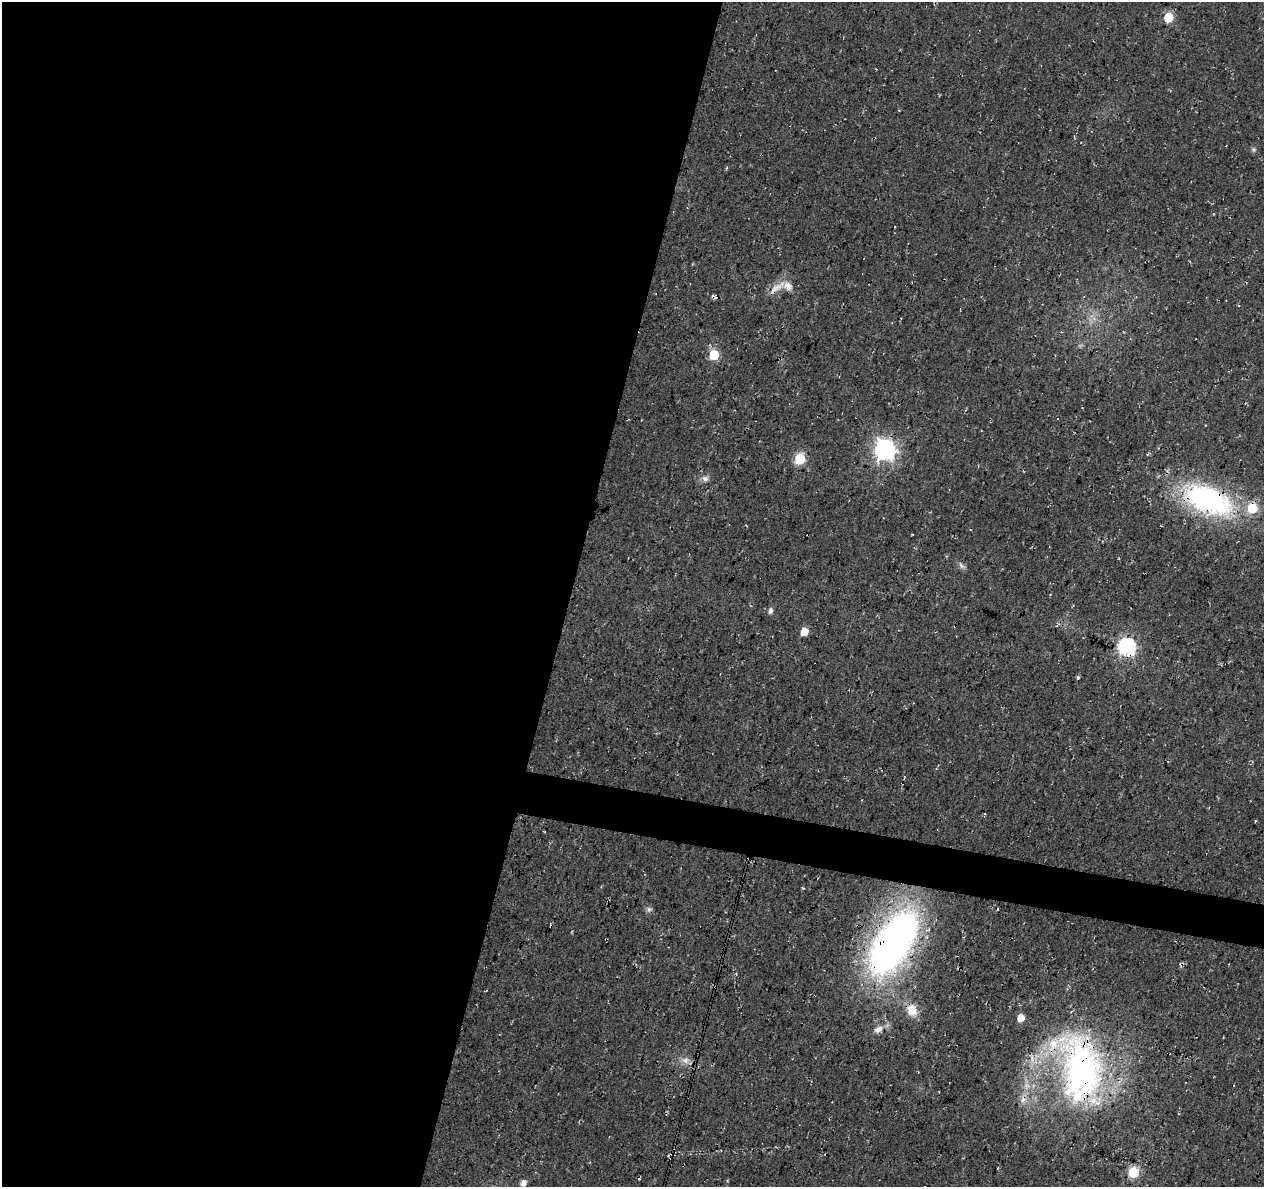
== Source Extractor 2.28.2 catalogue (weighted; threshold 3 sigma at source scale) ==
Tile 5 of 4 x 4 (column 1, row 2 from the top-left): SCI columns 1-1262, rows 2595-3779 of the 5059 x 5250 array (HDU 1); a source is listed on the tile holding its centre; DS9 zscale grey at full resolution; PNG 1266 x 1189 px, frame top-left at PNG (2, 2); no overlay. Shown black and unused: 47% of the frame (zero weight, under 3 of 4 exposures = <1% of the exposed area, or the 3 px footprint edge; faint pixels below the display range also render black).
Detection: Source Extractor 2.28.2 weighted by HDU 2 'WHT'; one run over the whole footprint, this tile lists its part. Background 0.0177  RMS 0.0054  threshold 0.0241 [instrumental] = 3 sigma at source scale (4.5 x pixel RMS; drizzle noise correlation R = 1.50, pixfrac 1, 0.0396/0.0396 arcsec/px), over >= 5 px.
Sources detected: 31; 5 cosmic-ray / hot-pixel residue — not listed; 1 inside a brighter listed object's ellipse — not listed separately; the other 25 listed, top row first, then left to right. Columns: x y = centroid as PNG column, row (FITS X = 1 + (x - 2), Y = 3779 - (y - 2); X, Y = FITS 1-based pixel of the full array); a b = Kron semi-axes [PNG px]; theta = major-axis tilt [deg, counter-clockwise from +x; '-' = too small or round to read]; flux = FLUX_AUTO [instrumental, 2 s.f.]
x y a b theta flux
1168 17 6 5 - 25
1254 149 7 6 - 1.1
776 288 30 8 39 5.8
714 355 6 6 - 28
885 450 8 8 - 300
800 459 6 6 - 44
705 478 9 8 - 2.3
1207 500 44 22 -23 120
1252 508 6 6 - 27
961 565 12 5 -54 1.7
770 611 7 5 82 1.7
804 631 6 6 - 7.5
1126 646 7 7 - 170
1255 821 4 2 - 0.42
649 909 8 5 8 1.3
893 943 69 33 58 250
912 1010 14 11 -67 8.1
1020 1018 6 5 - 7
878 1029 13 8 29 3.6
686 1060 11 9 21 3.1
1080 1068 92 53 -77 180
1023 1100 8 6 87 2.5
1133 1172 6 6 - 44
639 1179 3 3 - 0.44
523 1183 6 6 - 3.6
Overlapping masked pixels (flux is a lower limit): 6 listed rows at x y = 776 288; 1207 500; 1252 508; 1126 646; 893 943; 1080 1068